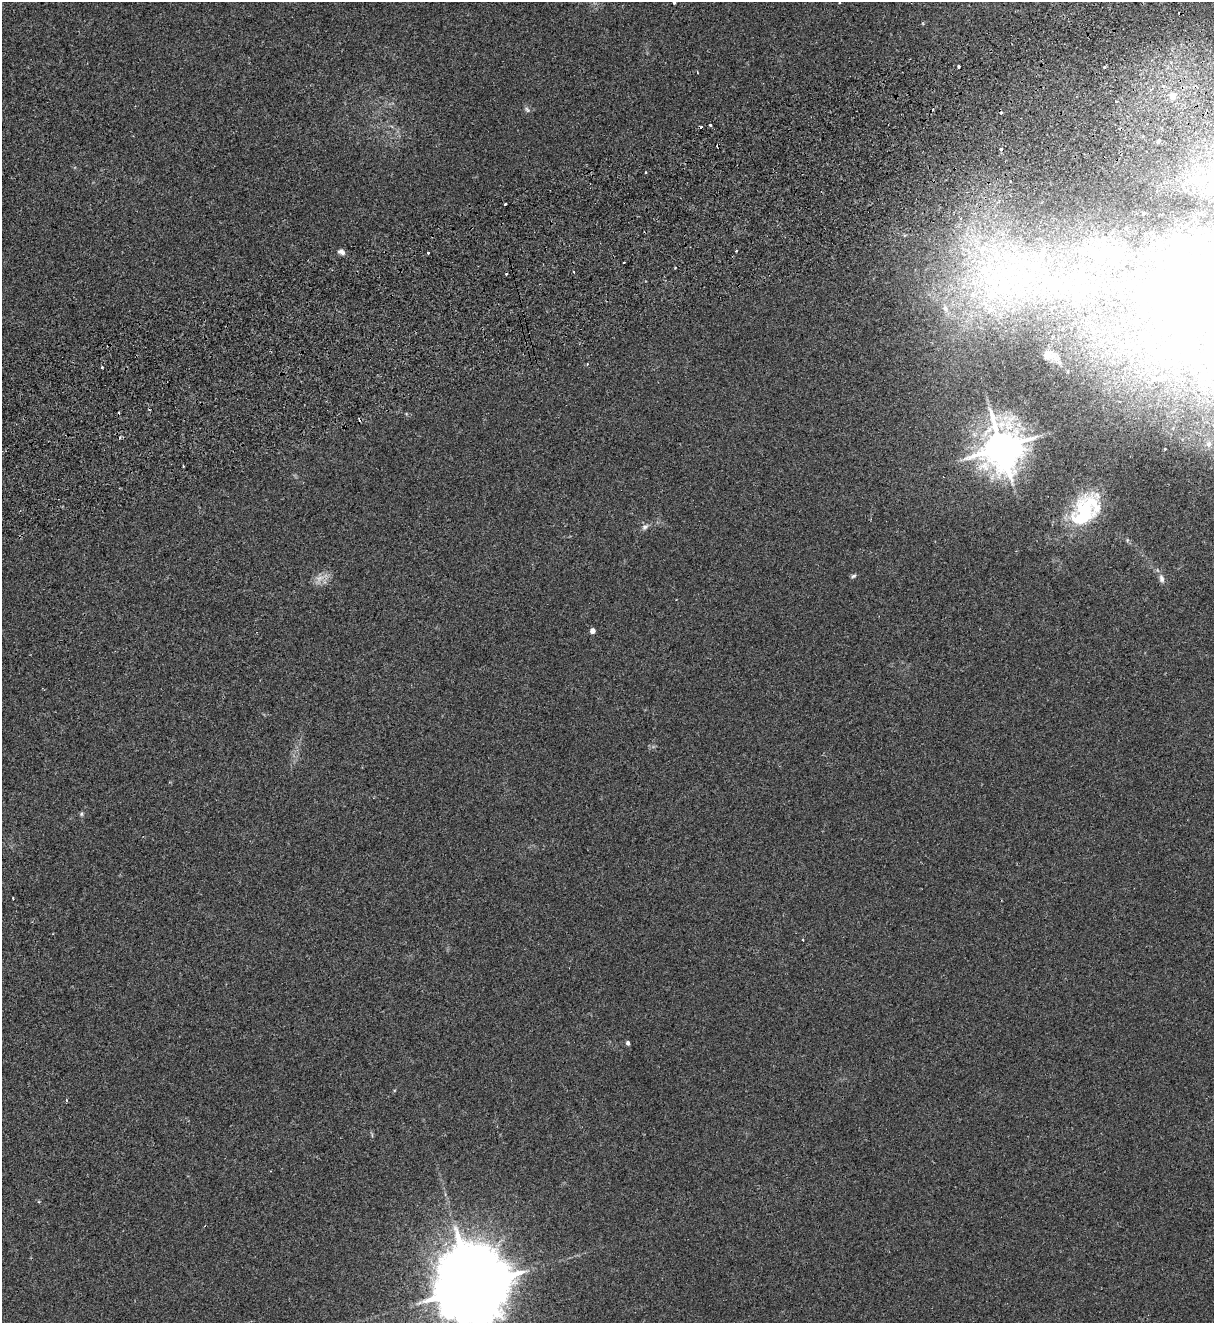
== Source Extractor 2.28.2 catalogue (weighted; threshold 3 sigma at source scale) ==
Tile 10 of 4 x 4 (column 2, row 3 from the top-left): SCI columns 1386-2597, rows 1380-2700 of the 5314 x 5399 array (HDU 1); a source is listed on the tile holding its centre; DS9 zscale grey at full resolution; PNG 1216 x 1325 px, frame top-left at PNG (2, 2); no overlay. Shown black and unused: <1% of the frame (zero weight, under 2 of 3 exposures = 3% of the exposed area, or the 3 px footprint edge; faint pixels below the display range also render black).
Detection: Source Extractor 2.28.2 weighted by HDU 2 'WHT'; one run over the whole footprint, this tile lists its part. Background 0.0624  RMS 0.007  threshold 0.0316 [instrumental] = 3 sigma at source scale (4.5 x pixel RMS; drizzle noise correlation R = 1.50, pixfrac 1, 0.05/0.05 arcsec/px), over >= 5 px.
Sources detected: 49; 1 too faint to see at this stretch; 2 inside a brighter object's white glare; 13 cosmic-ray / hot-pixel residue — not listed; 5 inside a brighter listed object's ellipse — not listed separately; the other 28 listed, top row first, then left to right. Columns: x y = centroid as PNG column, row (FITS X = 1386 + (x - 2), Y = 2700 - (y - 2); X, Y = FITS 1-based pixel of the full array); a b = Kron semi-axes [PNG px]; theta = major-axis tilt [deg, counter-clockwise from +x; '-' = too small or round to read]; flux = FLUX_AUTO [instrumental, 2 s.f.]
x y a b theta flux
674 2 3 3 - 4
959 67 3 2 - 0.83
1104 67 3 3 - 2.4
1173 96 7 6 - 7.1
527 109 9 5 -62 1.6
1158 141 5 4 - 1.1
1002 149 3 3 - 5.5
505 204 3 3 - 1.1
1177 246 14 12 86 9.5
736 251 3 2 - 0.74
341 252 10 6 -23 2.6
1115 252 11 11 - 18
428 253 3 3 - 1.8
624 262 2 2 - 0.75
574 271 3 3 - 3.6
1002 283 120 67 89 230
1209 444 6 5 - 1.4
1002 447 12 11 - 2000
183 466 2 2 - 0.64
1085 509 49 30 68 49
645 527 10 6 28 2.3
853 576 7 4 27 1.2
1161 578 12 7 -76 2.8
592 631 4 4 - 5.2
81 814 6 4 89 1.1
13 898 2 2 - 0.65
628 1043 4 4 - 1.9
473 1286 23 18 -83 10000
Isophote crosses this tile's border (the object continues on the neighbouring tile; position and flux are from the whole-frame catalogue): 2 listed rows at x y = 674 2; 473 1286